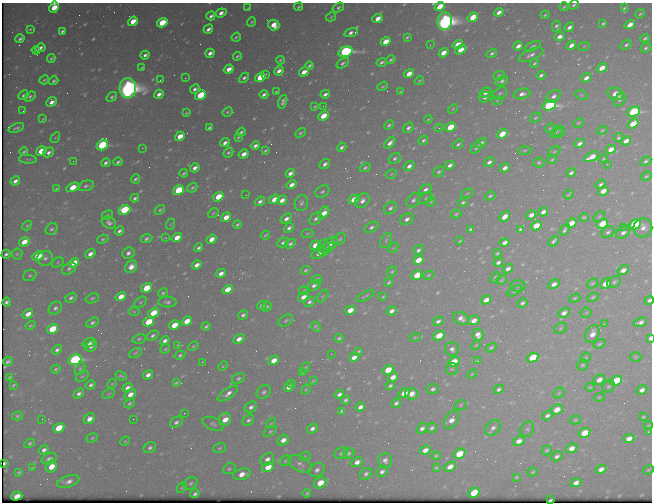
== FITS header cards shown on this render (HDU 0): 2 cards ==
NAXIS1  =                  650 / Width of table row in bytes
NAXIS2  =                  500 / Number of rows in table

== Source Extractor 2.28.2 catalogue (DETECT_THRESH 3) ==
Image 650 x 500 px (HDU 0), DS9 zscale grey, 1 PNG px = 1 image px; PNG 654 x 504 px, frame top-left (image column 1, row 500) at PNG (2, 3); each listed source drawn as its Kron ellipse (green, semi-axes under 4 px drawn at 4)
Background 462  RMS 2.4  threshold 7.27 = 3 sigma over >= 5 px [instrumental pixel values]
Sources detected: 587; of the 587, the 500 brightest by FLUX_AUTO listed and drawn (87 fainter detections omitted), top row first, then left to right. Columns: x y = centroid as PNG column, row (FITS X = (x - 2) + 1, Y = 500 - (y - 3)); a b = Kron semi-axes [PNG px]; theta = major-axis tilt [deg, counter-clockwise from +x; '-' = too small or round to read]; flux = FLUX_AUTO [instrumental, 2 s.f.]
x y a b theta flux
574 5 5 3 - 330
440 6 5 4 - 5000
54 7 6 4 62 3500
299 7 5 3 - 260
564 7 4 2 - 240
248 8 3 2 - 180
338 8 6 4 35 380
624 8 3 3 - 230
499 12 5 3 - 1100
221 13 5 3 - 970
640 14 5 3 - 190
545 15 4 3 - 240
211 16 4 3 - 500
331 17 5 3 - 180
473 17 5 4 - 5000
377 18 5 4 - 2000
133 21 5 4 - 2700
445 21 9 7 84 130000
252 22 5 2 - 260
162 23 5 4 - 6200
603 23 4 3 - 280
274 25 5 5 - 2300
630 25 5 4 - 2200
556 26 6 4 -80 420
569 27 5 3 - 760
30 29 3 2 - 200
208 29 5 3 - 680
62 31 4 3 - 360
351 33 7 3 15 670
236 37 5 3 - 250
407 37 4 3 - 240
560 37 5 4 - 990
645 38 4 3 - 330
20 39 4 3 - 390
385 42 5 4 - 3200
430 45 2 2 - 230
458 45 5 4 - 4000
571 45 5 3 - 1100
626 45 6 4 37 390
518 46 5 3 - 1100
533 46 8 4 26 390
584 46 6 3 19 180
40 48 5 3 - 630
646 48 5 4 - 360
36 50 4 3 - 360
460 50 6 4 33 3000
345 52 7 5 18 43000
210 53 5 3 - 910
443 53 5 4 - 2000
492 53 5 3 - 390
145 55 4 3 - 570
531 55 13 5 22 820
237 56 4 3 - 270
51 58 4 3 - 280
280 60 4 3 - 210
391 60 5 3 - 310
382 62 5 3 - 430
343 63 7 4 35 350
534 63 4 3 - 280
310 66 4 3 - 360
142 68 4 3 - 220
602 68 5 4 - 2300
229 69 5 4 - 1600
279 71 5 3 - 970
304 72 5 3 - 1600
266 74 2 2 - 300
409 74 5 4 - 2100
541 75 4 3 - 450
499 76 6 4 22 350
260 77 6 4 37 6800
185 78 2 2 - 220
244 78 6 4 43 470
586 78 5 3 - 1100
44 80 5 4 - 260
160 80 3 2 - 180
54 81 5 3 - 340
419 81 5 3 - 190
502 81 7 4 26 450
382 86 5 3 - 200
128 88 10 8 88 140000
195 89 5 4 - 550
400 91 3 2 - 180
276 92 4 2 - 220
485 93 6 4 33 690
500 93 7 5 31 400
159 94 5 3 - 930
264 94 4 3 - 510
325 94 5 3 - 590
522 94 8 5 12 900
615 94 8 6 -19 1700
23 95 5 4 - 360
200 95 6 4 35 7200
581 95 6 4 -24 220
30 96 6 4 35 380
554 96 8 5 35 780
112 97 6 4 37 340
485 97 6 4 39 710
497 100 6 4 1 230
620 100 7 5 54 380
51 102 5 4 - 980
283 102 7 3 72 490
549 105 7 5 18 39000
323 106 2 2 - 210
315 107 4 2 - 210
453 109 5 4 - 190
23 111 3 2 - 180
227 112 5 3 - 240
633 112 6 4 25 25000
186 113 4 3 - 210
323 116 5 4 - 3200
536 118 6 4 38 280
43 119 4 3 - 200
428 119 4 3 - 190
578 123 5 3 - 180
633 124 6 4 37 3800
389 125 5 4 - 330
450 127 6 4 26 5000
16 128 8 3 22 410
209 128 4 3 - 340
408 128 6 4 38 550
439 128 4 4 - 180
550 128 5 3 - 200
602 130 5 3 - 200
241 132 4 3 - 380
557 132 7 4 44 240
301 133 6 3 33 310
560 133 6 4 43 210
502 134 5 4 - 4000
180 136 5 4 - 2400
238 137 4 2 - 220
55 138 6 3 57 180
618 138 4 3 - 300
423 140 5 4 - 350
626 141 5 4 - 1400
225 143 5 3 - 760
390 143 7 4 47 870
481 143 6 4 34 590
580 143 5 3 - 740
458 144 6 3 38 330
102 145 6 5 - 19000
255 146 5 3 - 610
342 147 5 3 - 460
142 148 2 2 - 940
476 148 6 4 49 310
611 149 5 4 - 1600
525 150 6 3 2 220
41 151 5 4 - 3900
265 151 4 3 - 260
554 151 6 4 32 270
24 152 4 3 - 280
48 152 6 4 31 620
228 153 5 4 - 290
244 154 5 4 - 1300
591 157 8 4 28 2400
28 159 9 4 -5 250
395 159 6 4 36 420
604 159 4 3 - 200
552 160 5 3 - 200
73 161 2 2 - 210
646 161 6 4 30 340
118 162 4 3 - 380
489 162 6 4 33 640
539 162 5 5 - 330
106 163 5 3 - 520
325 164 6 4 37 630
607 164 2 2 - 380
450 165 5 3 - 700
409 166 6 4 34 850
195 168 5 3 - 900
365 168 6 4 28 330
505 168 5 4 - 850
439 172 6 5 - 350
184 173 4 3 - 260
290 173 5 3 - 870
571 173 4 3 - 420
391 174 6 4 23 220
646 176 5 3 - 230
135 179 4 3 - 320
15 181 5 3 - 740
601 184 5 3 - 440
292 185 5 4 - 1100
86 186 8 5 14 480
73 187 7 4 25 4500
192 188 5 4 - 290
56 189 4 3 - 220
425 189 6 4 29 650
179 190 6 4 33 13000
603 191 5 4 - 1600
322 192 7 5 34 420
467 193 6 4 21 230
569 194 5 2 - 200
246 195 2 2 - 180
490 196 5 4 - 290
218 197 5 4 - 4500
135 198 4 3 - 410
426 198 8 5 29 360
274 199 5 4 - 1800
354 199 6 4 30 3300
282 200 5 4 - 1200
413 200 8 6 46 570
260 201 5 4 - 590
362 201 8 6 48 840
431 202 5 4 - 200
463 202 5 4 - 340
301 203 8 6 72 530
390 208 7 5 42 530
124 210 6 4 25 14000
160 210 6 3 37 260
543 212 5 4 - 850
213 213 6 4 38 190
324 213 7 4 52 2200
456 214 5 3 - 240
107 215 6 4 29 220
531 215 5 4 - 1100
226 217 5 4 - 2300
505 217 6 4 41 1700
584 217 5 3 - 250
599 217 6 4 39 200
286 219 6 4 34 820
316 219 7 5 39 520
407 219 7 5 30 730
109 223 7 5 -26 620
571 223 5 4 - 1900
171 224 6 3 71 170
602 224 6 4 34 5700
635 224 6 4 29 22000
27 225 5 3 - 200
237 225 4 3 - 280
536 226 5 4 - 3500
371 227 7 5 31 490
623 227 2 2 - 440
289 228 5 4 - 520
643 228 9 9 - 1100
52 229 6 5 - 360
471 229 4 3 - 310
520 229 4 3 - 270
565 230 6 3 54 410
119 231 5 3 - 530
608 232 7 5 36 450
623 232 7 5 35 710
307 234 6 4 7 220
265 235 5 3 - 210
146 238 6 4 24 450
166 238 4 3 - 190
177 238 5 4 - 2200
103 239 6 4 18 260
211 239 5 4 - 1600
340 239 7 5 35 310
386 240 8 5 64 360
460 241 4 2 - 200
553 241 6 3 44 420
24 242 6 4 31 2400
504 242 5 3 - 780
283 243 6 4 28 450
331 243 8 5 39 1100
290 244 6 4 33 420
315 245 5 4 - 1800
199 248 5 3 - 440
323 248 8 6 80 400
327 248 7 5 24 320
393 248 6 4 44 200
418 250 5 4 - 460
128 253 6 5 - 700
319 253 8 4 31 940
497 253 4 3 - 250
6 254 4 3 - 360
17 254 5 5 - 270
90 254 5 4 - 1000
38 256 6 4 27 5000
45 258 8 7 - 590
418 260 5 4 - 2600
58 262 6 4 32 210
498 262 5 3 - 580
74 263 6 4 33 3500
197 265 5 3 - 1200
131 267 7 5 49 1600
69 269 8 5 35 480
508 269 5 3 - 740
306 270 5 3 - 280
623 270 6 4 28 1000
392 272 6 4 47 240
221 273 5 3 - 980
30 275 7 5 26 350
417 275 6 4 34 5900
428 275 5 3 - 170
495 277 6 3 53 240
317 279 5 4 - 320
501 280 6 4 28 220
389 282 5 3 - 300
614 282 7 5 30 380
592 283 6 4 38 260
554 284 6 4 29 970
606 284 6 4 45 2500
314 285 7 4 30 600
518 286 7 6 - 350
146 288 6 4 34 5500
228 289 5 4 - 3700
304 291 5 3 - 200
515 291 8 3 31 210
163 293 5 4 - 290
323 296 7 4 53 240
365 296 10 2 28 260
121 297 5 4 - 2400
303 297 6 4 32 1300
383 297 4 2 - 220
593 297 6 4 31 280
71 298 6 4 32 490
92 298 7 4 21 290
575 298 6 4 19 260
486 300 5 4 - 1400
649 300 5 4 - 490
7 302 4 3 - 410
140 302 7 4 40 260
167 302 9 5 -2 540
309 302 6 4 31 490
522 303 5 4 - 430
262 305 5 4 - 620
267 307 5 4 - 260
55 308 7 5 40 540
350 310 5 4 - 2100
392 311 5 4 - 860
134 312 6 4 1 230
153 313 6 4 33 4000
564 313 6 4 30 920
586 313 5 5 - 260
28 314 6 4 36 1600
243 315 5 4 - 430
461 318 8 6 -26 970
286 320 8 5 33 350
474 320 6 4 15 1200
187 321 5 4 - 2800
438 321 6 4 27 500
149 322 6 4 32 6200
640 322 7 4 17 720
92 323 7 4 29 440
604 324 2 2 - 500
174 325 5 4 - 3300
30 326 5 3 - 210
206 326 4 3 - 340
316 327 5 3 - 280
561 328 6 5 - 280
52 329 6 4 32 6300
592 334 9 6 64 1500
153 335 6 4 29 430
478 335 6 5 - 1200
439 336 6 4 28 3800
415 337 6 3 16 200
339 338 4 3 - 270
650 338 4 3 - 680
139 339 7 4 13 310
239 339 6 4 31 1200
165 341 5 3 - 680
89 343 7 4 18 790
599 344 6 4 21 310
178 345 3 3 - 200
476 345 6 3 44 200
91 346 6 5 - 770
193 346 5 3 - 210
491 348 6 4 32 330
165 349 5 3 - 190
452 349 7 6 - 690
57 350 5 4 - 500
359 351 4 3 - 210
135 353 7 4 27 240
331 354 2 2 - 330
180 355 5 4 - 360
354 357 5 4 - 1300
636 357 6 5 - 230
533 358 6 4 29 5900
586 358 5 5 - 240
75 360 7 5 23 33000
274 360 6 4 30 1900
8 361 5 3 - 360
478 361 3 2 - 490
202 362 4 3 - 190
454 362 6 4 30 4200
582 365 6 5 - 310
223 366 5 3 - 170
305 367 6 4 47 210
80 368 7 4 62 320
56 369 5 4 - 260
452 369 6 6 - 310
388 370 6 4 31 4000
303 373 4 3 - 200
472 374 5 3 - 180
148 375 5 4 - 870
82 376 7 5 35 290
121 376 6 3 -24 240
10 377 3 3 - 190
393 377 5 4 - 1400
238 379 7 5 34 360
599 380 6 5 - 1300
313 381 4 3 - 190
616 381 6 4 25 9700
176 383 4 3 - 240
291 383 3 2 - 220
112 384 5 4 - 190
13 385 4 2 - 200
91 385 5 3 - 490
390 386 5 3 - 390
609 386 6 5 - 310
289 387 5 4 - 990
590 387 4 4 - 200
127 388 5 4 - 880
433 389 6 5 - 480
499 389 5 4 - 480
306 390 5 4 - 200
642 390 6 4 29 800
264 392 8 6 44 520
79 393 6 4 34 570
404 393 6 4 33 2000
559 393 6 5 - 250
108 394 7 3 28 200
130 394 6 4 34 1500
228 394 12 5 34 980
339 394 5 3 - 570
411 394 6 5 - 1800
599 397 5 4 - 220
346 400 4 3 - 390
130 403 6 4 33 320
396 403 5 4 - 480
461 405 6 5 - 270
251 407 6 5 - 680
360 407 5 4 - 810
557 410 6 5 - 2000
341 411 3 3 - 230
184 413 3 2 - 200
17 416 5 4 - 270
547 416 6 4 32 580
643 417 4 3 - 240
42 419 2 2 - 290
89 419 6 5 - 1200
133 419 2 2 - 250
225 419 7 6 - 2100
248 420 6 5 - 450
451 420 10 6 57 1400
575 420 5 4 - 220
176 422 7 5 33 570
271 423 5 4 - 210
213 424 11 6 -21 470
648 425 5 4 - 190
59 428 6 4 31 4800
312 428 6 4 35 680
422 428 6 4 39 650
432 428 6 4 41 450
493 428 9 6 46 740
527 429 8 6 65 400
270 431 7 4 37 300
649 431 4 2 - 180
584 433 6 4 28 3600
92 438 6 4 20 270
629 439 5 4 - 1400
283 440 6 5 - 1200
125 441 5 4 - 190
519 441 6 4 27 1200
30 443 6 4 31 290
150 448 6 5 - 480
220 448 6 4 18 280
572 448 6 4 22 1200
44 450 5 4 - 670
425 450 5 4 - 1200
547 450 5 4 - 270
341 453 7 5 32 340
349 453 6 5 - 360
459 454 6 4 30 5500
305 456 6 3 19 200
436 456 4 3 - 240
557 456 6 4 32 600
49 459 8 5 25 620
267 459 7 5 37 930
385 460 7 6 - 780
285 461 6 5 - 260
357 462 6 5 - 1000
5 463 4 2 - 400
300 464 12 7 -28 850
51 466 6 5 - 2600
268 467 6 4 32 2900
450 467 6 4 28 1500
32 468 4 4 - 180
436 468 4 3 - 230
229 469 6 5 - 300
601 469 6 4 30 1000
317 470 8 6 34 690
648 470 6 4 30 240
19 472 4 3 - 240
382 472 6 4 29 590
533 472 5 4 - 240
242 474 9 5 16 1700
366 474 7 5 43 550
517 477 4 3 - 220
68 481 11 5 17 970
191 483 7 5 32 420
320 483 7 5 33 3100
576 483 5 4 - 1100
182 488 6 4 46 240
307 493 4 3 - 270
474 493 6 4 30 4800
195 494 4 3 - 470
17 496 6 4 17 2000
550 500 3 2 - 180
At the frame edge (FLAGS 8, measured only in part): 5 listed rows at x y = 574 5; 440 6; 54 7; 649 300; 650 338
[87 fainter detections neither listed nor drawn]